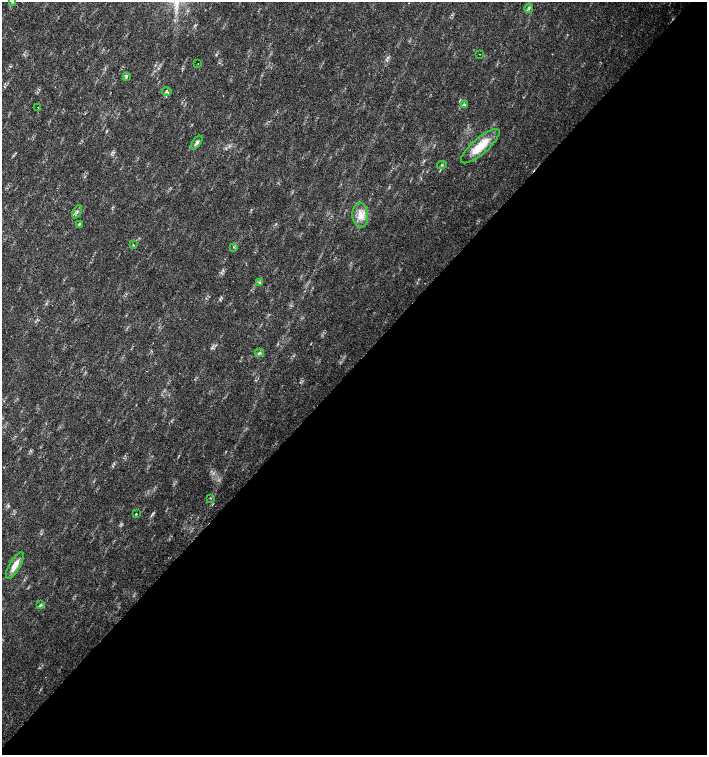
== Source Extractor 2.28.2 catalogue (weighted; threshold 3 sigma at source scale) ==
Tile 12 of 4 x 4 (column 4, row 3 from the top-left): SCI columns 4454-5862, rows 1507-3012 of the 6023 x 6029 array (HDU 1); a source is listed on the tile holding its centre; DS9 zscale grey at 2 x 2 block average (1 PNG px = mean of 2 x 2 image px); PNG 709 x 757 px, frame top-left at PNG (2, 2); each listed source drawn as its Kron ellipse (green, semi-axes under 4 px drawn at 4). Shown black and unused: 52% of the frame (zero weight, under 2 of 3 exposures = <1% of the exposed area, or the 3 px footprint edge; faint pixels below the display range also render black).
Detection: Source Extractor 2.28.2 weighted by HDU 2 'WHT'; one run over the whole footprint, this tile lists its part. Background 0.0239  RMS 0.0033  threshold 0.0147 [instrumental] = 3 sigma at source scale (4.5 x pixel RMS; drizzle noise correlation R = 1.50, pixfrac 1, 0.0396/0.0396 arcsec/px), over >= 5 px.
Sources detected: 22; all 22 listed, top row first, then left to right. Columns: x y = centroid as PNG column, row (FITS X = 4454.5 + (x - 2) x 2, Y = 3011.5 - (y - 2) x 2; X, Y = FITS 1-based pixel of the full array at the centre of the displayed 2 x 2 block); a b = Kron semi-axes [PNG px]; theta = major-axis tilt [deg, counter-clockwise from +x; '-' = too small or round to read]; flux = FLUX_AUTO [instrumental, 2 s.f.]
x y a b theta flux
12 2 3 2 - 0.55
529 8 4 3 - 1.2
479 54 2 2 - 0.37
198 64 2 2 - 0.28
126 76 3 2 - 2.6
167 92 4 4 - 1.5
464 104 4 3 - 1.1
38 107 2 2 - 1.9
197 143 7 4 55 2.1
480 146 24 8 41 18
442 165 4 2 - 0.68
77 212 7 3 60 1.5
360 215 12 8 -87 7.2
79 224 4 2 - 0.69
133 245 3 2 - 0.48
234 247 3 2 - 0.52
259 283 3 2 - 0.63
260 353 4 3 - 1.3
210 498 3 2 - 0.49
136 514 2 2 - 2.3
15 565 15 5 60 7.2
40 605 4 2 - 0.86
Isophote crosses this tile's border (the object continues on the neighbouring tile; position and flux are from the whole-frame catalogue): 1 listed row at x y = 12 2
Diffuse or blended objects may show on this block-average render without a row.